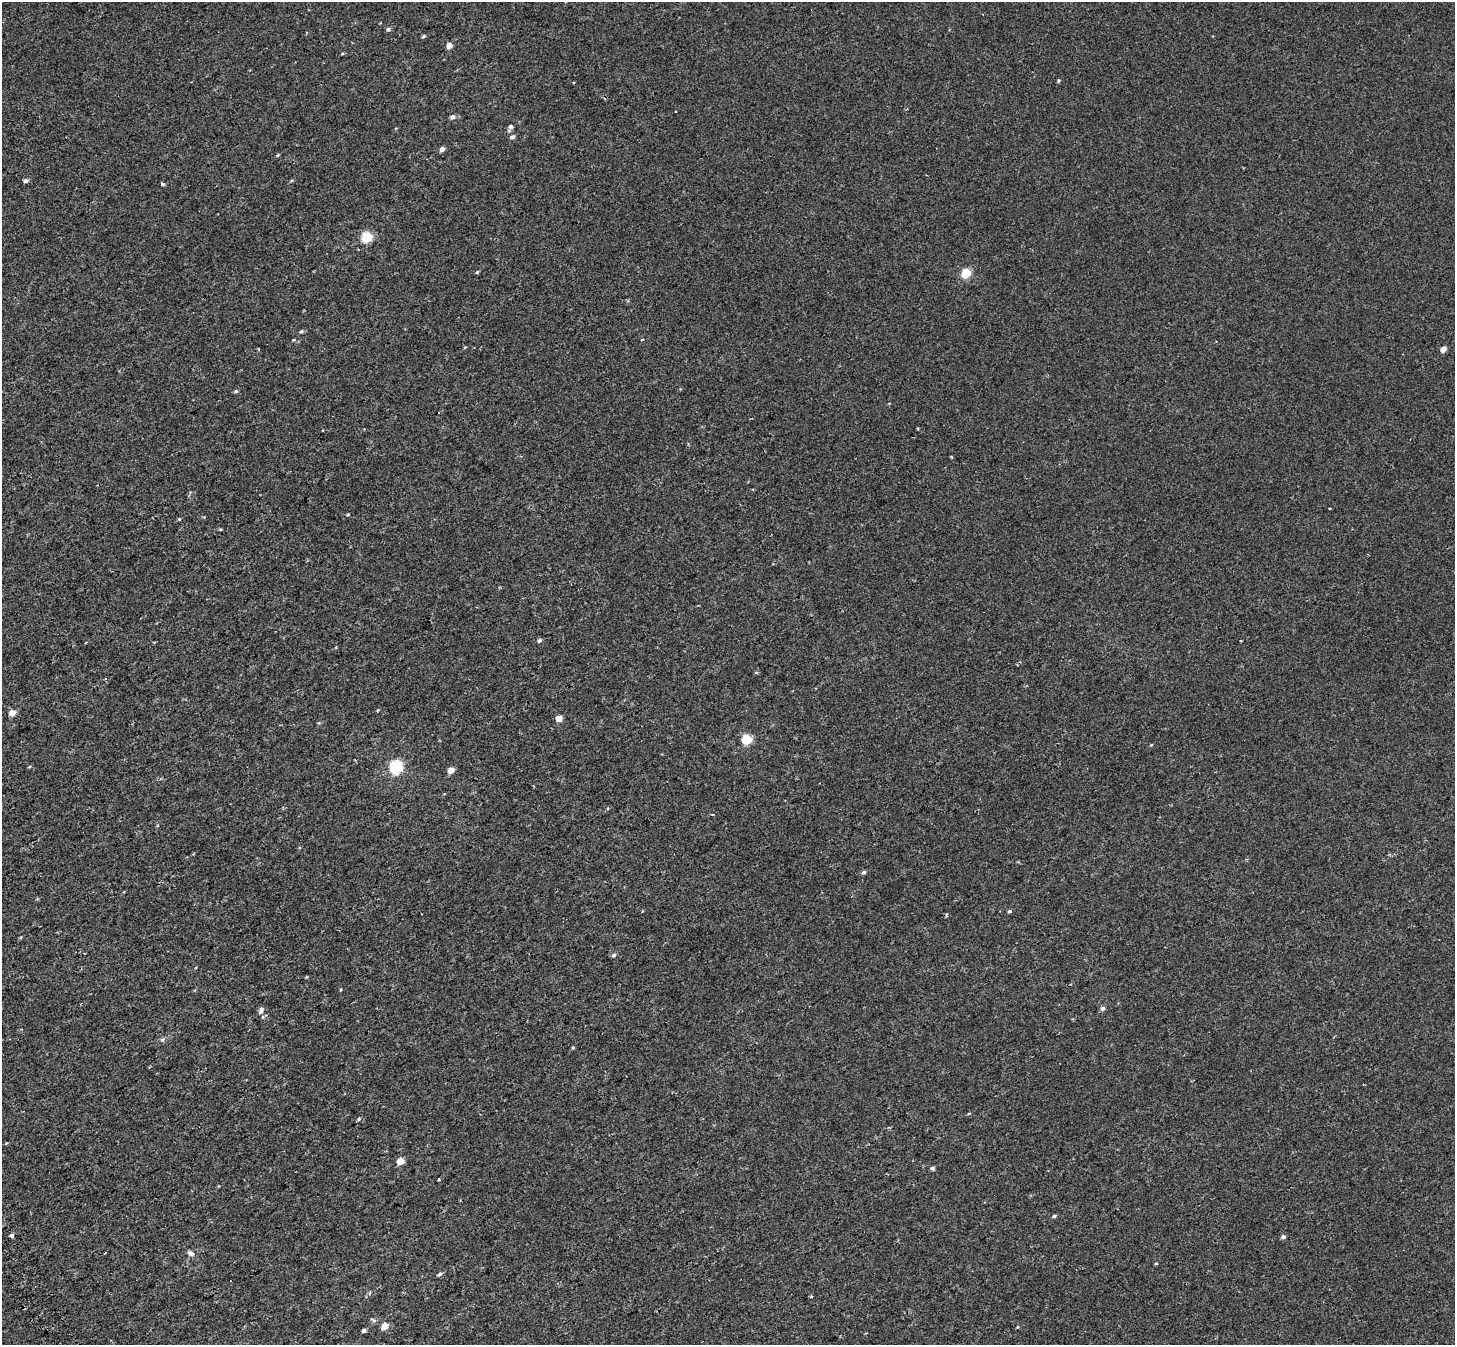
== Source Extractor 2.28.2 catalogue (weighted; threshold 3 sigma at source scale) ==
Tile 7 of 4 x 4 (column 3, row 2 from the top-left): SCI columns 3000-4452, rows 2948-4290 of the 5984 x 5853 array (HDU 1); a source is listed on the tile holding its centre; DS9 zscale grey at full resolution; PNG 1457 x 1347 px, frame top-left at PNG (2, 2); no overlay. Shown black and unused: <1% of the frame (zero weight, under 2 of 3 exposures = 5% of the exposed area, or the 3 px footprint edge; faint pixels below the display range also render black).
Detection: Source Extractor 2.28.2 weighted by HDU 2 'WHT'; one run over the whole footprint, this tile lists its part. Background 0.00134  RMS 0.0026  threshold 0.0118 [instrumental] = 3 sigma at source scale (4.5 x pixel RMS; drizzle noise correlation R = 1.50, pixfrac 1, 0.0396/0.0396 arcsec/px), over >= 5 px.
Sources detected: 58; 3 cosmic-ray / hot-pixel residue — not listed; the other 55 listed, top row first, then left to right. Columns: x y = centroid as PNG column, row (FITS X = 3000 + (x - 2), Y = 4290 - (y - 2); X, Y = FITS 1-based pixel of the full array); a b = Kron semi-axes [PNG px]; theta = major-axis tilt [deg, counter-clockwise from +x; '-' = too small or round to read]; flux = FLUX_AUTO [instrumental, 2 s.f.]
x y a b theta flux
388 29 5 5 - 0.59
423 36 5 4 - 0.31
449 45 4 4 - 2.2
342 54 5 3 - 0.22
1059 81 4 4 - 0.31
676 111 3 2 - 0.26
453 117 6 5 - 0.78
511 126 6 6 - 0.69
512 137 6 5 - 0.57
442 149 5 4 - 1.2
277 155 5 3 - 0.26
292 180 5 3 - 0.25
26 181 5 4 - 0.72
163 184 4 3 - 0.6
367 237 5 5 - 16
477 272 4 4 - 0.33
966 273 5 5 - 10
301 331 6 4 22 0.35
258 349 3 2 - 0.34
1443 349 5 4 - 2
236 391 5 4 - 0.37
1330 508 3 2 - 0.3
348 515 5 3 - 0.23
179 519 4 4 - 0.26
220 529 5 3 - 0.22
539 640 5 5 - 0.53
86 642 3 2 - 0.19
12 713 5 4 - 2.7
559 718 4 4 - 2.6
747 739 5 5 - 13
1151 745 4 3 - 0.19
396 767 6 6 - 33
451 770 4 4 - 2.9
863 872 5 4 - 0.49
1010 911 3 3 - 1.4
614 955 5 5 - 0.57
1103 1009 5 5 - 0.75
261 1010 10 6 70 0.8
163 1040 7 5 56 0.47
969 1113 5 3 - 0.21
359 1119 6 4 67 0.33
400 1161 5 4 - 4.4
932 1168 6 4 -8 0.44
439 1179 3 3 - 0.46
1054 1216 4 4 - 0.34
12 1235 4 3 - 1.8
1283 1237 5 4 - 0.66
105 1253 3 3 - 0.64
191 1253 8 6 -33 0.89
1156 1264 4 3 - 0.22
440 1274 6 4 32 0.47
370 1293 6 3 71 0.27
373 1320 9 4 -26 0.44
385 1326 5 5 - 2.8
364 1330 4 3 - 0.68